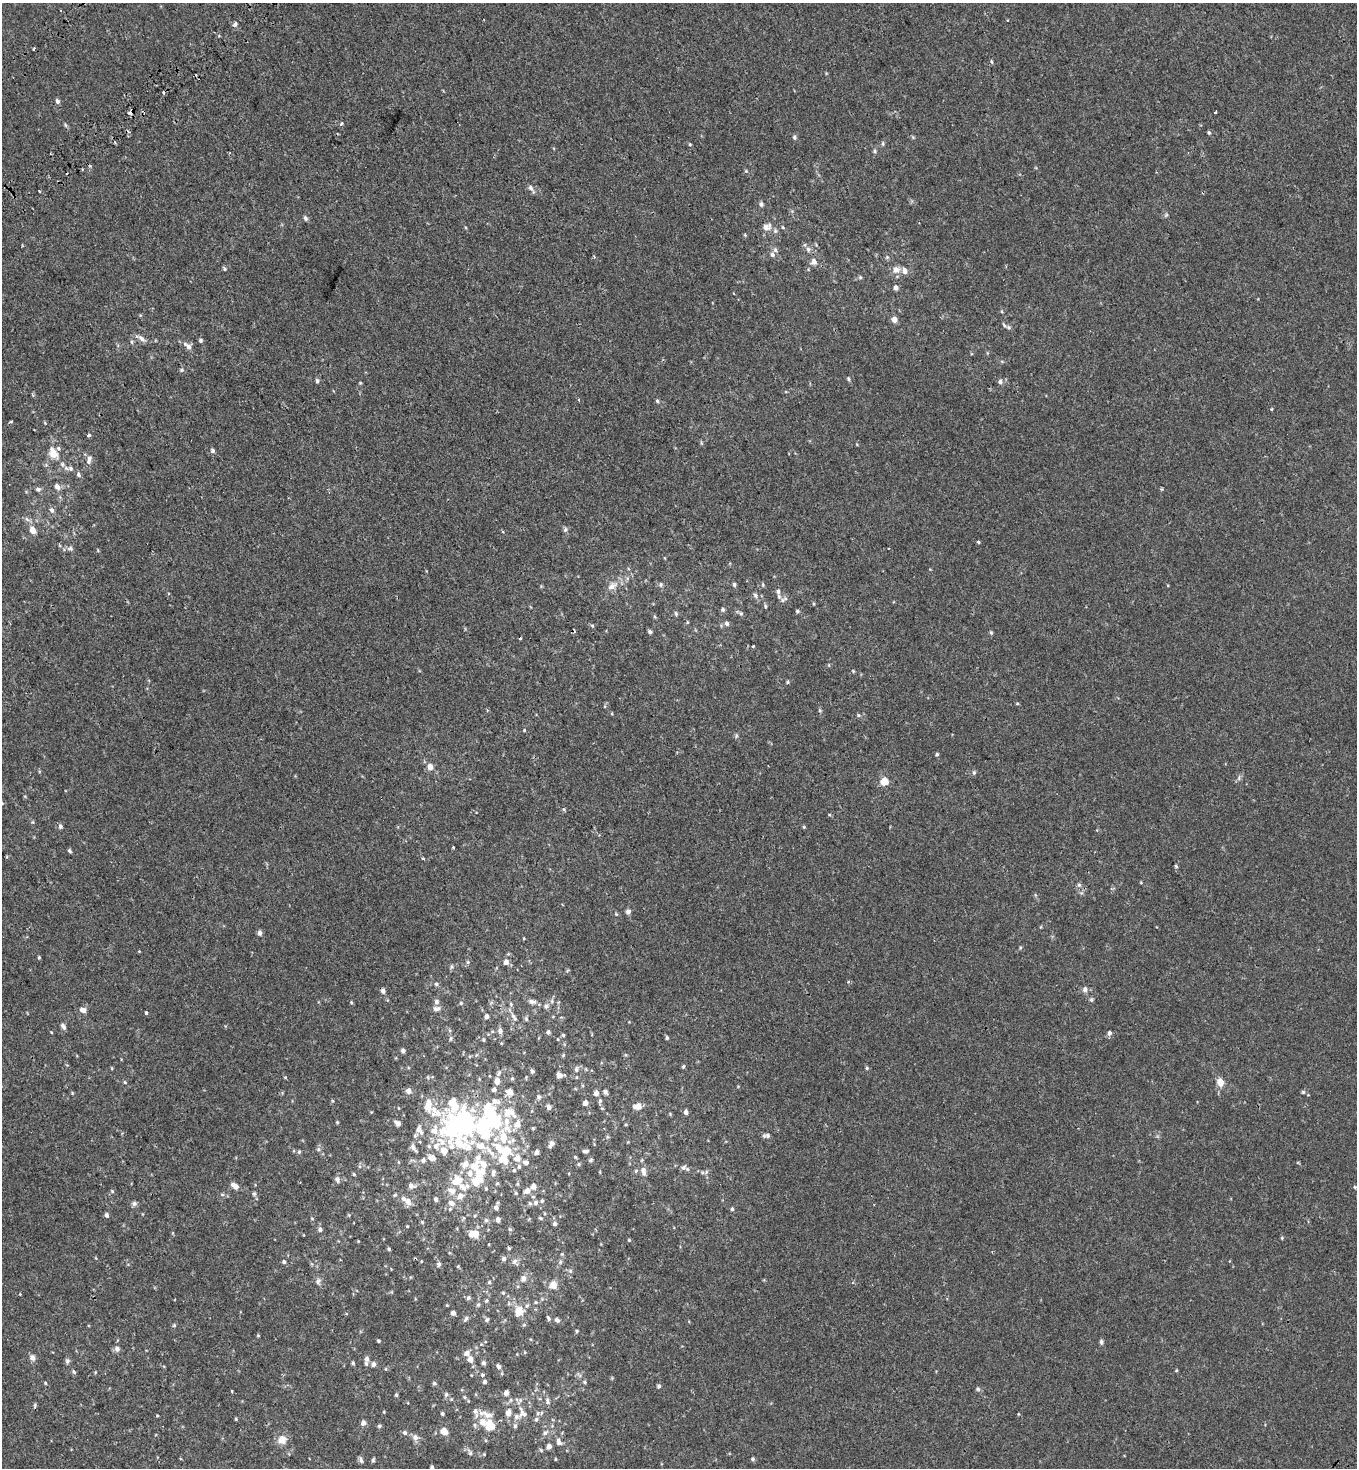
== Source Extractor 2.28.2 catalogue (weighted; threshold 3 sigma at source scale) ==
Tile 11 of 4 x 4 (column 3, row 3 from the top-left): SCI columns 3075-4429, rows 1712-3177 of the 6216 x 6288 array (HDU 1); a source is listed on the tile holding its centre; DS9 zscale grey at full resolution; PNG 1359 x 1470 px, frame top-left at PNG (2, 3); no overlay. Shown black and unused: <1% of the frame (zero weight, under 2 of 3 exposures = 11% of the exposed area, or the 3 px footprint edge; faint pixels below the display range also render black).
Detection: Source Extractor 2.28.2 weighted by HDU 2 'WHT'; one run over the whole footprint, this tile lists its part. Background 2.39e-04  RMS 0.0033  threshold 0.015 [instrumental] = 3 sigma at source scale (4.5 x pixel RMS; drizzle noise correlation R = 1.50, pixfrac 1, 0.0396/0.0396 arcsec/px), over >= 5 px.
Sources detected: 411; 3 inside a brighter object's white glare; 7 cosmic-ray / hot-pixel residue — not listed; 48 inside a brighter listed object's ellipse — not listed separately; the other 353 listed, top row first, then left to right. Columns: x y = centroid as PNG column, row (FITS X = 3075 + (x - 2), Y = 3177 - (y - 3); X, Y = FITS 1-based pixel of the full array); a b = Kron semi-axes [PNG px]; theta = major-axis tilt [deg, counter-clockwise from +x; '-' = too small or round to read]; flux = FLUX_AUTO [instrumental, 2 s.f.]
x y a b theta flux
235 24 7 6 - 0.93
34 48 3 2 - 0.65
991 61 6 4 -80 0.45
57 101 6 5 - 0.98
129 112 6 3 55 0.81
1215 112 3 3 - 1.3
341 124 4 4 - 0.65
65 125 6 4 -68 0.48
1209 133 5 4 - 0.5
795 137 6 5 - 0.79
913 137 6 4 -45 0.4
115 142 5 3 - 0.38
690 144 5 4 - 0.37
883 144 7 5 -90 0.56
875 151 6 5 - 0.69
746 171 6 5 - 0.43
531 189 12 5 -55 1.2
761 204 6 5 - 0.97
792 211 5 5 - 0.44
1166 215 6 4 71 0.48
305 218 6 4 -66 0.92
767 227 13 10 30 2.4
783 227 5 4 - 0.39
745 235 6 3 -46 0.35
808 249 8 6 -75 1.2
772 254 7 6 - 1
887 257 6 6 - 0.56
814 262 8 8 - 1.8
225 269 6 4 -54 0.48
896 270 10 8 5 2.6
860 277 6 5 - 0.5
896 288 6 5 - 1.2
1002 312 5 4 - 0.36
894 320 6 5 - 2.1
1008 327 7 6 - 0.68
141 339 14 6 -40 1.6
201 340 5 5 - 0.58
132 342 6 4 65 0.49
188 346 12 7 -38 1.9
182 370 5 5 - 0.51
848 379 6 4 -65 0.56
317 381 6 5 - 0.69
1000 381 7 7 - 1.1
360 383 5 3 - 0.29
786 392 5 3 - 0.25
579 399 3 3 - 1.3
657 401 6 4 -68 0.52
1271 409 4 3 - 0.33
11 422 3 3 - 0.43
45 423 4 3 - 0.31
89 435 4 4 - 0.74
701 443 7 3 -90 0.4
857 445 5 3 - 0.26
213 451 6 5 - 0.8
53 453 14 9 -61 4.5
89 459 13 7 76 1.8
62 464 9 7 -61 1.3
71 468 8 7 - 1.2
78 474 7 5 -69 0.88
57 487 8 6 -50 1.6
38 489 7 6 - 0.93
52 510 8 6 -71 1.1
27 519 11 4 -34 0.94
565 529 8 6 71 0.75
33 530 6 5 - 3.3
978 542 3 3 - 0.58
70 548 9 6 -7 0.92
98 550 5 3 - 0.28
665 558 5 3 - 0.26
661 584 7 5 89 0.7
763 584 6 4 -72 0.4
734 585 5 5 - 0.65
612 586 17 10 35 3.2
755 595 7 6 - 0.92
779 596 9 6 -72 0.9
785 599 8 6 -42 0.79
814 604 5 3 - 0.31
765 606 6 4 -79 0.52
723 610 6 5 - 0.74
797 611 5 5 - 0.54
740 613 13 5 -25 0.84
676 614 6 4 -75 0.62
655 616 6 4 -70 0.4
687 622 5 3 - 0.31
727 623 6 5 - 0.99
592 626 6 4 -58 0.44
650 632 5 4 - 0.72
991 632 6 4 -68 0.47
520 638 3 3 - 1.2
753 646 3 3 - 0.8
829 665 5 3 - 0.3
853 671 5 3 - 0.32
788 682 5 4 - 0.4
1017 703 5 3 - 0.3
605 706 6 4 72 0.39
820 710 6 4 -70 0.47
612 714 5 4 - 0.31
858 715 6 5 - 0.5
524 730 4 4 - 0.31
736 736 7 5 87 0.55
937 754 5 4 - 0.49
430 767 9 8 - 1.8
974 772 6 5 - 0.61
1239 778 8 6 71 0.83
884 781 5 5 - 7.8
25 796 5 4 - 0.33
2 803 6 4 -28 0.46
564 809 3 3 - 1
829 815 4 4 - 0.42
33 822 6 4 -90 0.4
60 826 7 5 -76 0.88
804 827 5 4 - 0.35
453 847 3 3 - 0.44
69 851 5 4 - 0.63
423 858 3 3 - 0.6
1176 866 4 4 - 0.5
1141 883 5 3 - 0.28
1079 885 6 6 - 0.77
1035 895 6 4 -50 0.44
628 911 6 5 - 1.2
616 914 6 3 -45 0.35
1041 927 5 3 - 0.27
259 933 5 4 - 1.4
524 938 4 3 - 0.26
1020 947 5 4 - 0.42
39 957 4 3 - 0.36
468 962 6 5 - 0.59
506 962 6 5 - 1.8
451 967 7 6 - 0.66
568 970 6 4 31 0.35
436 984 6 6 - 0.76
1085 989 7 6 - 1.4
383 991 6 5 - 1.1
1091 999 6 6 - 0.61
436 1002 7 6 - 1.1
532 1002 9 6 -5 1.3
351 1003 5 4 - 0.41
461 1003 5 5 - 0.52
511 1004 6 4 -70 0.56
546 1006 8 7 - 1.2
436 1009 9 6 14 1.4
83 1010 9 7 -23 1.6
146 1013 3 3 - 3.6
486 1016 5 5 - 1.1
513 1016 9 6 -80 1.1
526 1019 7 5 -74 0.6
63 1026 8 5 -63 1.2
449 1030 6 4 -70 0.44
500 1031 7 6 - 1.3
51 1032 4 3 - 0.22
548 1032 5 5 - 0.74
1109 1033 6 5 - 1
563 1035 4 4 - 0.41
667 1037 5 4 - 0.63
451 1038 7 4 84 0.57
558 1039 4 3 - 0.23
483 1040 5 5 - 0.44
403 1051 5 4 - 0.98
563 1055 5 4 - 0.36
683 1066 5 4 - 0.49
112 1068 5 3 - 0.3
867 1068 5 4 - 0.44
576 1069 9 7 80 1.1
532 1071 5 4 - 0.82
499 1073 8 5 64 0.76
559 1075 6 5 - 1.6
285 1077 5 3 - 0.27
512 1078 6 4 69 0.45
497 1081 8 6 89 2
125 1082 5 4 - 0.39
1220 1082 9 7 -77 3.3
494 1089 5 5 - 1.3
510 1092 6 6 - 3.8
605 1092 6 5 - 0.84
1303 1092 5 5 - 0.5
72 1093 4 4 - 0.32
596 1093 6 5 - 1.5
539 1097 7 6 - 0.88
332 1101 5 4 - 0.39
600 1101 10 5 82 0.8
585 1103 5 4 - 1.8
637 1106 9 7 3 2.4
549 1107 6 5 - 1.2
431 1108 37 13 -39 10
686 1112 6 4 -84 1
509 1113 20 14 -19 6.4
491 1114 20 11 -48 17
337 1122 4 4 - 0.33
398 1123 6 4 -41 1.7
461 1124 30 23 43 99
533 1128 5 4 - 0.37
418 1129 14 8 64 1.9
766 1136 10 5 4 1
503 1137 71 23 85 29
607 1137 6 4 -21 0.47
551 1144 11 6 57 1.4
436 1146 11 9 67 2.8
481 1146 12 9 -19 4
413 1147 10 5 -57 1.3
318 1149 7 6 - 0.74
444 1151 10 9 - 2.7
586 1151 7 4 0 0.8
299 1152 5 4 - 0.51
537 1152 5 4 - 1.5
575 1157 5 4 - 0.4
432 1158 8 6 -19 2.6
478 1159 17 8 80 3.1
423 1160 7 6 - 0.99
503 1160 24 20 -79 9.8
591 1160 6 5 - 0.55
398 1162 5 3 - 0.3
526 1163 8 6 -34 1.3
465 1164 10 8 52 2.4
579 1164 5 4 - 0.47
684 1167 8 7 - 1.1
636 1171 6 5 - 0.52
643 1171 13 7 -77 2
702 1172 7 5 21 0.71
354 1174 5 4 - 0.36
478 1177 13 9 -66 4.8
337 1179 7 6 - 1.2
457 1181 13 10 33 5.9
517 1184 5 5 - 0.41
235 1186 9 6 -37 2.2
411 1186 7 6 - 1.5
533 1186 5 5 - 2
1355 1187 4 4 - 0.39
486 1188 6 4 -71 0.44
112 1191 5 5 - 0.52
527 1191 6 5 - 2.3
516 1193 5 5 - 0.48
254 1194 6 5 - 0.56
222 1195 6 4 -1 0.52
395 1195 6 4 43 0.4
460 1196 9 7 26 2.1
436 1199 6 5 - 0.75
408 1201 10 7 -55 2.5
451 1203 11 8 -25 2
536 1203 8 7 - 1.3
134 1204 7 6 - 0.91
496 1208 6 5 - 1.2
732 1209 5 4 - 0.6
544 1213 5 3 - 0.3
106 1215 5 5 - 0.87
349 1215 6 3 -71 0.29
475 1215 5 3 - 0.31
312 1218 5 3 - 0.3
540 1218 7 4 -26 0.43
529 1219 6 3 70 0.28
486 1220 6 6 - 0.69
498 1220 5 4 - 1.1
422 1222 5 4 - 0.39
555 1223 5 5 - 0.97
407 1226 4 3 - 0.27
320 1229 6 6 - 0.93
510 1229 6 5 - 0.51
472 1234 6 5 - 2.8
1282 1238 5 5 - 0.35
629 1240 4 4 - 0.37
358 1241 4 3 - 0.28
509 1248 5 4 - 0.43
389 1249 4 3 - 0.48
504 1259 6 5 - 0.92
284 1262 6 5 - 0.78
515 1262 10 9 - 1.5
560 1262 7 5 48 0.68
439 1264 6 5 - 0.83
458 1266 4 4 - 0.32
570 1271 6 5 - 0.65
523 1278 8 7 - 1.8
318 1281 10 7 81 1.3
489 1282 5 5 - 0.46
553 1285 11 10 - 3
503 1293 5 4 - 0.46
20 1294 3 3 - 0.22
468 1298 6 5 - 0.8
486 1301 5 5 - 0.54
536 1302 6 5 - 0.5
509 1303 6 4 72 0.47
447 1305 4 4 - 0.26
478 1305 7 5 74 0.7
519 1311 14 12 75 5.2
453 1313 4 4 - 1.5
548 1318 7 4 -60 0.74
466 1319 8 5 50 0.86
487 1320 7 6 - 0.72
557 1320 7 5 -35 0.97
174 1325 5 5 - 0.44
524 1325 5 5 - 0.46
577 1331 5 4 - 0.41
258 1335 4 4 - 0.35
378 1341 3 3 - 0.42
1101 1342 6 5 - 0.82
481 1344 5 4 - 0.34
117 1349 7 6 - 1.4
525 1352 5 3 - 0.3
517 1354 3 3 - 0.22
32 1358 9 7 -64 1.3
367 1359 7 5 89 1.2
470 1359 7 7 - 1.9
67 1361 7 6 - 0.86
353 1363 5 4 - 0.49
483 1363 6 5 - 0.71
373 1364 5 5 - 1.3
498 1366 8 6 -47 0.92
386 1369 5 3 - 0.31
1176 1370 4 3 - 0.36
74 1372 6 4 -36 0.56
95 1372 5 4 - 0.31
471 1375 4 3 - 0.2
482 1375 4 4 - 0.79
612 1378 5 4 - 0.32
485 1382 5 4 - 0.78
584 1382 5 5 - 0.58
45 1383 4 4 - 0.34
434 1383 5 5 - 0.64
659 1386 5 4 - 0.69
978 1389 7 6 - 0.63
232 1391 4 2 - 0.29
506 1393 5 4 - 1.6
446 1394 6 6 - 0.77
396 1395 4 3 - 0.53
465 1397 6 5 - 0.47
547 1401 10 6 -81 1.2
35 1405 6 4 72 0.49
384 1412 4 3 - 0.29
508 1413 10 7 77 2.1
522 1413 19 12 -63 3.7
538 1413 9 7 55 1.1
442 1414 4 4 - 0.58
1018 1414 4 3 - 0.24
157 1415 5 3 - 0.28
476 1415 8 6 70 1.2
236 1419 4 4 - 0.35
363 1423 6 5 - 1.4
475 1425 7 5 -71 0.71
490 1425 13 11 -83 6.3
379 1426 6 5 - 0.54
515 1426 8 5 89 0.83
444 1431 7 5 -40 4.1
405 1432 6 6 - 0.81
545 1433 9 7 50 1.5
415 1437 8 8 - 1.7
282 1440 12 11 - 3.3
559 1442 9 7 -69 1.5
549 1447 5 5 - 1.9
541 1450 6 4 -46 0.49
470 1452 12 6 -65 0.98
555 1459 4 3 - 0.32
753 1459 5 4 - 0.64
361 1460 8 5 -76 0.94
373 1460 6 4 75 0.55
432 1467 5 4 - 0.63
Overlapping masked pixels (flux is a lower limit): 2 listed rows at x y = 814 262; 461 1124
Isophote crosses this tile's border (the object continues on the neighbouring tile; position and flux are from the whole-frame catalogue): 2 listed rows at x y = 2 803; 432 1467